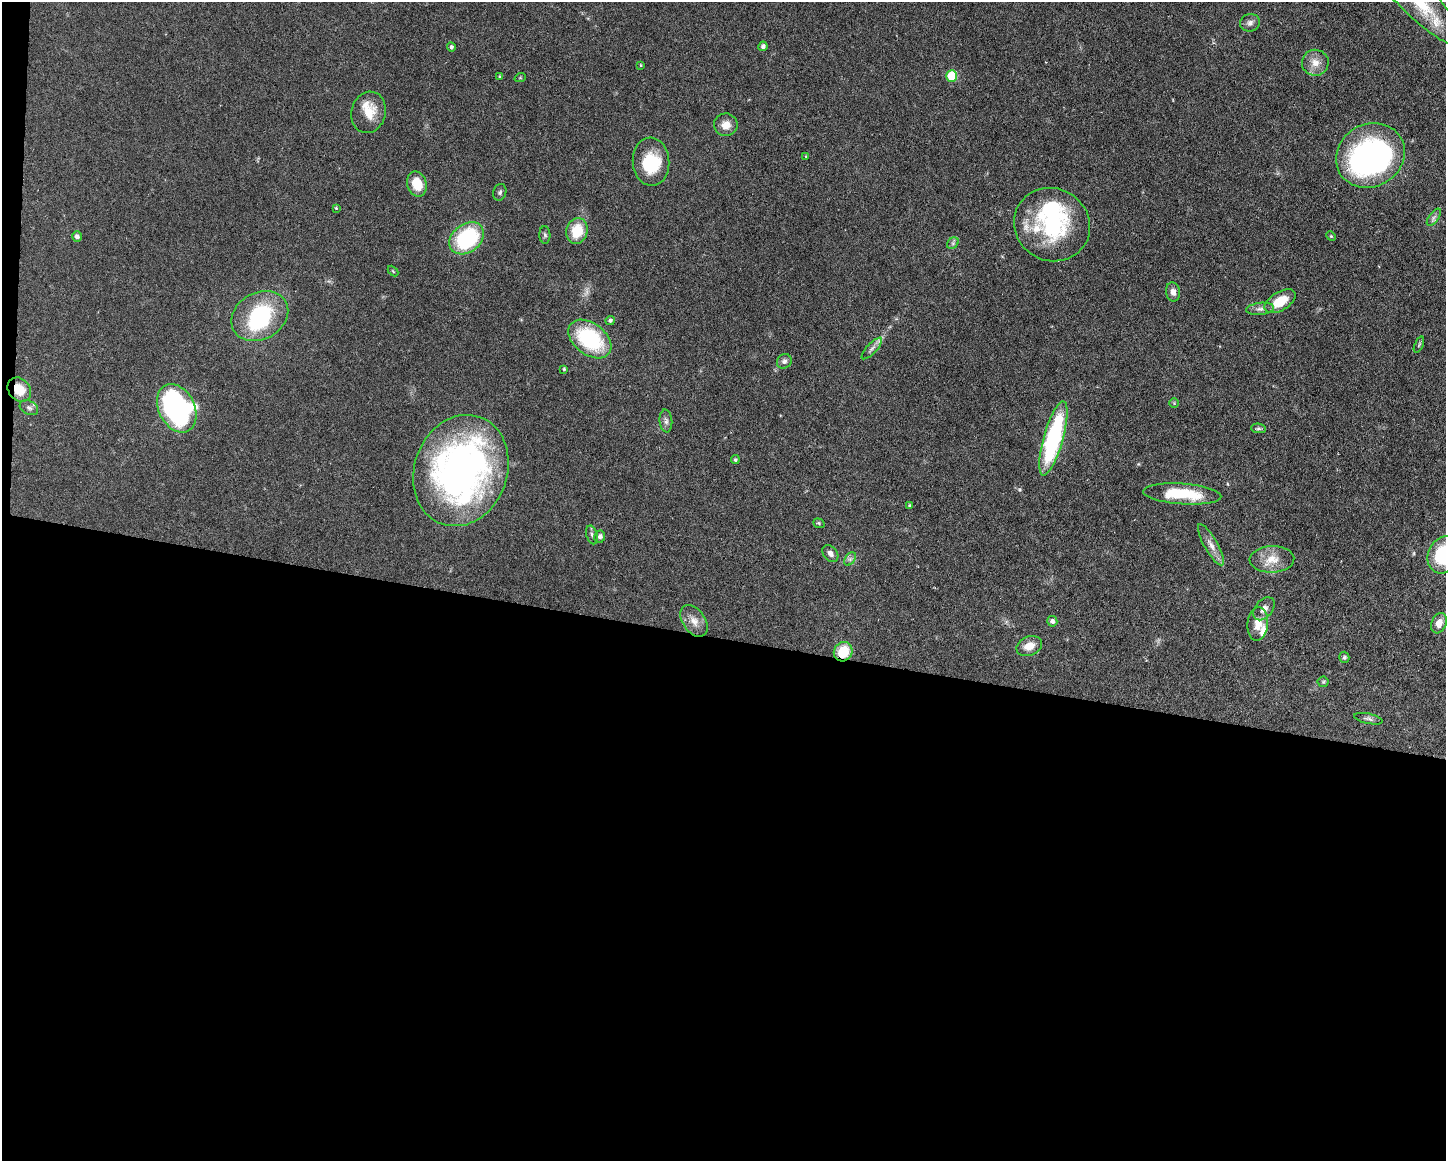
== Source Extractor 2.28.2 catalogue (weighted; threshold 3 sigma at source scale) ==
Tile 10 of 3 x 4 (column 1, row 4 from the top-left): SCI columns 222-1665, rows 1-1159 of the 4662 x 4637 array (HDU 1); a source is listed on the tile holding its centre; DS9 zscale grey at full resolution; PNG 1448 x 1163 px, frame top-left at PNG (2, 2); each listed source drawn as its Kron ellipse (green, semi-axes under 4 px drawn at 4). Shown black and unused: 46% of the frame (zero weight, under 3 of 6 exposures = <1% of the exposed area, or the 3 px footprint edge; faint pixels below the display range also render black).
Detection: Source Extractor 2.28.2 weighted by HDU 2 'WHT'; one run over the whole footprint, this tile lists its part. Background 0.0934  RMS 0.0049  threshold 0.0202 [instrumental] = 3 sigma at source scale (4.09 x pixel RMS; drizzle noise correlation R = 1.36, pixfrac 0.8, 0.05/0.05 arcsec/px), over >= 5 px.
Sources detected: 76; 2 too faint to see at this stretch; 2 inside a brighter object's white glare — neither listed nor drawn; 7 inside a brighter listed object's ellipse — not listed separately; the other 65 listed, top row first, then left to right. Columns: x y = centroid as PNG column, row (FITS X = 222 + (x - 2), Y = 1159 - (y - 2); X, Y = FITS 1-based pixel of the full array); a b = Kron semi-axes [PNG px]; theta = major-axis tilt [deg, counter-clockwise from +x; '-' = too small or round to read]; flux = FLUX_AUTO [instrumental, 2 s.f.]
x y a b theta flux
1419 2 63 16 -44 31
1250 23 10 8 16 1.9
763 46 5 4 - 1.3
451 47 4 4 - 1
1315 63 13 13 - 4.6
641 65 4 3 - 0.43
500 76 4 3 - 0.47
952 76 6 5 - 22
520 78 5 3 - 0.39
369 112 21 17 74 9.1
726 125 12 11 - 4.5
1370 155 35 31 30 140
806 156 4 2 - 0.3
651 162 24 18 -85 19
417 184 13 9 -74 9.4
500 192 8 6 71 1.1
336 208 3 3 - 0.44
1434 217 10 5 55 1.4
1052 225 39 36 -30 49
577 231 13 10 75 12
545 235 9 5 -88 1
1331 236 5 4 - 0.54
77 237 5 5 - 1.6
467 238 19 14 38 42
953 243 6 5 - 0.93
393 271 6 3 -46 0.46
1173 292 9 7 -80 2.5
1280 301 17 9 31 11
1260 309 14 6 6 2.2
260 316 30 23 29 39
610 320 5 4 - 0.81
590 339 24 15 -37 39
1419 345 8 4 67 0.73
872 348 14 5 47 1.6
784 361 8 7 - 1.6
564 369 4 4 - 0.59
19 390 13 10 -51 8.5
1174 403 5 4 - 0.49
29 408 10 6 -27 1.5
177 408 25 18 -63 110
666 421 11 6 -84 1.7
1258 428 7 5 -5 0.87
1053 438 38 10 74 65
735 460 4 4 - 0.77
461 470 57 46 70 200
1182 494 39 10 -4 21
910 505 4 3 - 0.61
819 523 6 4 -21 0.6
592 535 9 5 -74 1.3
600 537 6 5 - 1.7
1211 545 23 7 -61 4
830 553 9 7 -49 2
1443 555 19 15 69 31
850 559 7 5 57 1.3
1272 559 22 13 3 7.7
1264 609 13 8 50 3
694 621 17 11 -55 4.6
1052 621 5 5 - 1.6
1439 623 10 7 68 4
1258 624 17 10 84 5.5
1029 646 13 9 22 5.6
843 652 10 9 - 12
1344 657 5 5 - 0.79
1323 682 5 5 - 0.6
1368 719 14 5 -12 1.4
Overlapping masked pixels (flux is a lower limit): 2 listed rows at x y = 19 390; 843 652
Isophote crosses this tile's border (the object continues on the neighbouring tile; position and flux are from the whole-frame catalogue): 2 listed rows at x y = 1419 2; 1443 555